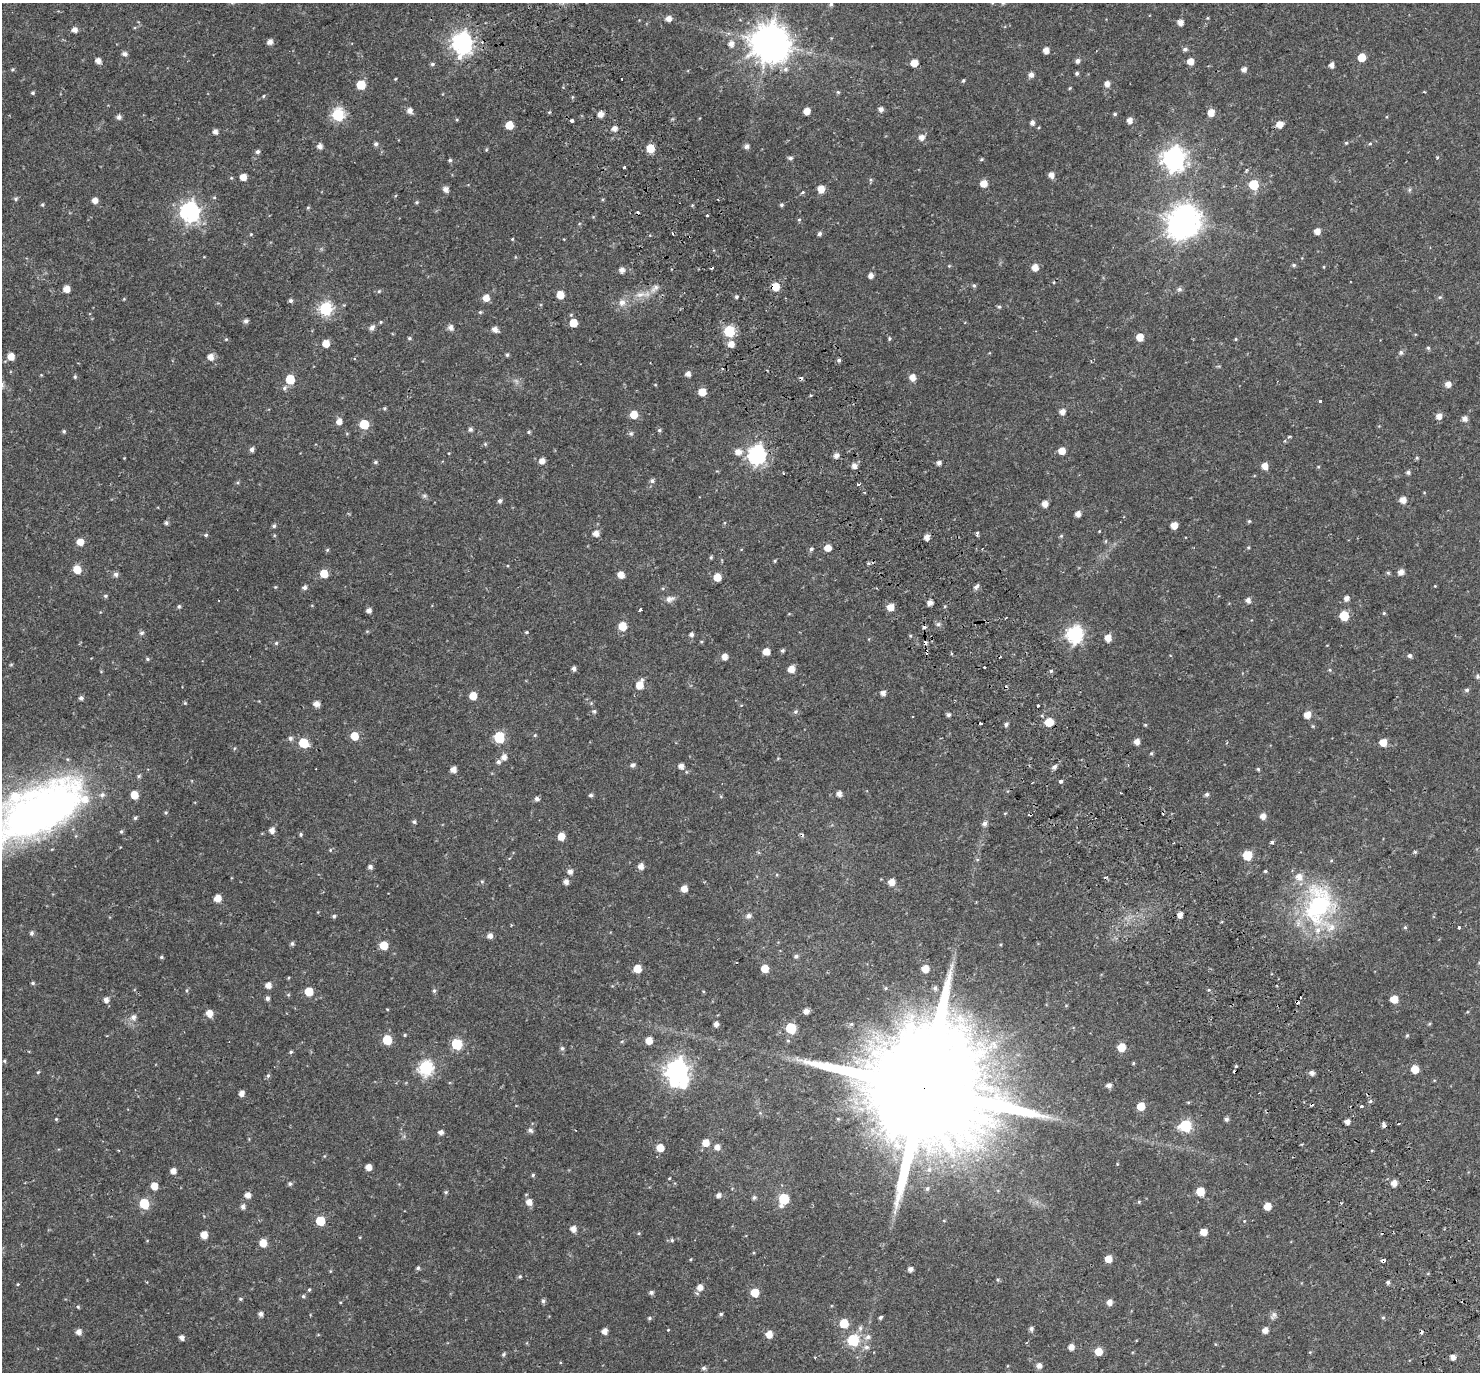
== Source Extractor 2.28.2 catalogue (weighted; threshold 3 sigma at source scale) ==
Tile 6 of 4 x 4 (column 2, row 2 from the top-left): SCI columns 1546-3023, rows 2960-4329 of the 6051 x 5978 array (HDU 1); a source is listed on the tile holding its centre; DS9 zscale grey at full resolution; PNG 1482 x 1374 px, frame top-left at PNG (2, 3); no overlay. Shown black and unused: <1% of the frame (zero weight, under 2 of 3 exposures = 5% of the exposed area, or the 3 px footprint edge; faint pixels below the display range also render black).
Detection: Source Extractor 2.28.2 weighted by HDU 2 'WHT'; one run over the whole footprint, this tile lists its part. Background 0.0628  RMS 0.0047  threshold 0.0209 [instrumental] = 3 sigma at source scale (4.5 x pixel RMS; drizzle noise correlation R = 1.50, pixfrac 1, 0.0396/0.0396 arcsec/px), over >= 5 px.
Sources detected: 458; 4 inside a brighter object's white glare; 21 cosmic-ray / hot-pixel residue — not listed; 5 inside a brighter listed object's ellipse — not listed separately; the other 428 listed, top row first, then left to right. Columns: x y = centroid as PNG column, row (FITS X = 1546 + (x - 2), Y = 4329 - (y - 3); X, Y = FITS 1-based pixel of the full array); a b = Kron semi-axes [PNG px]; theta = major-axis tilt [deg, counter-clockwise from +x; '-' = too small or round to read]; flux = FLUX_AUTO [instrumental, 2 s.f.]
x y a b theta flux
831 4 5 4 - 0.84
669 18 6 5 - 2.9
1207 18 5 3 - 0.41
1181 22 5 5 - 2.6
74 30 5 5 - 2.2
270 42 6 5 - 2
769 43 11 9 60 940
462 44 8 7 - 230
731 44 6 6 - 2.6
1185 49 6 5 - 1.1
1046 50 5 5 - 3
125 54 5 5 - 1.6
1362 57 5 5 - 8.4
98 61 5 4 - 2.9
1078 61 5 5 - 1.6
1190 61 5 5 - 4.3
914 63 5 5 - 6.2
432 64 6 4 16 0.72
1331 65 5 4 - 2.2
12 69 5 4 - 0.5
786 69 8 7 - 1.5
1244 69 5 4 - 2.1
1077 73 5 4 - 0.81
1031 75 5 5 - 2.2
395 79 5 3 - 0.36
963 80 5 4 - 0.54
1107 83 6 5 - 2.6
361 85 6 6 - 14
1070 88 5 3 - 0.41
838 92 5 5 - 0.59
33 93 4 4 - 0.65
263 96 4 4 - 0.45
881 109 5 5 - 1.8
410 111 6 6 - 2.3
807 111 5 5 - 3.8
1211 113 6 5 - 4.6
600 114 5 5 - 3.5
1115 114 5 4 - 0.59
338 115 6 6 - 47
119 117 5 5 - 1.5
457 120 4 4 - 0.45
1130 120 5 5 - 2.8
572 121 3 3 - 4.8
1032 122 5 4 - 1.7
1279 124 6 5 - 4
509 125 5 5 - 7.3
614 128 5 5 - 2.7
215 132 5 5 - 2
922 137 6 5 - 2.6
1346 143 5 4 - 0.5
376 144 5 4 - 1.1
1370 144 5 3 - 0.49
320 146 5 5 - 2.2
747 146 6 5 - 1.5
650 148 6 5 - 9.6
486 150 5 3 - 0.43
258 152 5 5 - 1.1
790 158 6 4 -6 1
1437 158 4 3 - 0.44
981 159 5 4 - 0.53
1174 159 9 8 - 280
450 160 5 5 - 0.7
624 167 3 3 - 0.89
1051 175 6 5 - 2.7
243 177 5 5 - 4.3
231 178 5 4 - 0.44
984 183 6 5 - 5
1254 185 6 6 - 21
446 189 5 5 - 2.5
821 189 5 5 - 5.5
1410 190 7 3 71 0.62
16 199 6 5 - 0.78
95 200 5 5 - 3
718 200 3 2 - 0.37
416 202 5 4 - 0.58
42 205 5 4 - 0.61
692 205 5 3 - 0.4
781 205 5 4 - 0.72
308 208 5 4 - 0.47
189 212 8 7 - 180
707 215 3 3 - 0.88
799 220 5 4 - 0.49
1185 220 10 9 - 680
1317 231 5 5 - 3.3
820 233 5 5 - 0.99
251 234 5 3 - 0.37
512 239 4 3 - 0.38
564 239 3 2 - 0.33
1294 265 5 4 - 0.72
949 266 5 3 - 0.38
1035 267 5 5 - 4.3
1324 267 4 3 - 0.36
622 270 5 5 - 2.2
871 275 5 5 - 2.3
974 285 6 4 -62 0.72
775 286 6 5 - 7.4
656 287 7 6 - 1.2
66 289 5 5 - 4.4
1179 289 7 6 - 1
379 291 5 5 - 0.6
560 295 5 5 - 6.8
640 295 18 7 8 4.4
736 297 4 4 - 0.68
1440 297 5 5 - 0.66
486 298 5 5 - 4.4
291 301 5 5 - 1
622 302 9 9 - 2.7
999 307 5 4 - 0.66
325 309 6 6 - 58
480 312 5 4 - 0.51
246 321 5 5 - 1.3
381 322 4 4 - 0.44
573 323 5 5 - 7.6
450 327 6 5 - 2.1
372 328 6 5 - 1.8
495 329 6 5 - 2.4
729 331 6 6 - 31
1140 337 5 5 - 6.5
409 338 5 4 - 0.61
226 339 5 4 - 0.44
889 339 5 4 - 0.59
1236 339 4 4 - 0.46
326 343 6 5 - 5.1
731 344 6 6 - 3.5
1428 348 5 4 - 0.59
1401 352 6 6 - 1
507 355 5 4 - 0.69
11 356 5 5 - 5.3
210 357 6 6 - 3.4
839 360 5 4 - 0.88
688 374 5 4 - 2.2
75 377 5 4 - 0.59
912 377 5 5 - 3.9
290 379 6 5 - 14
1448 384 5 5 - 3
284 388 7 6 - 1
702 392 5 5 - 6.4
1320 401 3 3 - 2.3
384 408 5 3 - 0.49
1062 412 5 5 - 2.8
634 415 5 5 - 7.7
1439 416 6 5 - 3
1465 419 5 5 - 2.2
339 421 6 5 - 2.9
364 424 6 6 - 14
470 429 5 5 - 1
659 430 5 4 - 0.7
64 431 4 4 - 0.68
529 432 5 4 - 0.58
631 433 6 6 - 0.91
1289 437 5 4 - 0.61
485 444 5 5 - 0.59
252 449 5 5 - 1.6
1062 451 5 5 - 4.7
738 452 7 6 - 3.3
756 455 8 7 - 150
836 455 5 5 - 2.3
124 458 3 3 - 0.26
1417 458 5 4 - 0.55
542 461 5 5 - 2.9
375 462 6 4 3 0.69
939 463 4 4 - 1.5
854 466 5 5 - 2.4
1265 466 5 5 - 4.2
1318 467 4 4 - 0.41
1408 472 5 5 - 1
783 473 3 2 - 0.83
652 481 6 6 - 1.2
238 483 5 3 - 0.48
858 485 3 3 - 4.8
424 496 7 5 -20 0.88
1403 500 6 5 - 3.5
500 501 5 5 - 1.2
1045 504 5 5 - 3.5
1078 514 5 5 - 2.6
1249 521 5 5 - 0.55
166 523 5 5 - 0.81
1174 525 5 5 - 4.9
274 526 5 5 - 0.84
1099 531 4 3 - 0.3
596 533 5 5 - 2.9
977 533 4 4 - 0.76
206 535 5 4 - 0.58
1061 536 5 4 - 0.54
927 537 5 4 - 2.9
1106 541 5 3 - 0.41
80 542 5 5 - 4.9
1248 547 5 4 - 0.46
828 548 5 5 - 4.6
811 549 6 5 - 0.89
327 550 5 5 - 0.54
711 557 5 4 - 0.59
775 561 4 4 - 0.5
77 569 7 6 - 7.3
1401 572 6 5 - 3
1388 573 5 5 - 0.65
116 574 6 6 - 1.5
324 574 5 5 - 8.3
621 575 5 5 - 4
717 577 5 5 - 6
977 586 7 4 45 1.6
1435 586 3 3 - 0.29
275 587 5 3 - 0.37
305 587 5 5 - 1.4
105 596 6 4 -2 0.68
1347 598 5 5 - 2.1
669 599 12 7 17 2.2
1248 600 5 5 - 1.9
930 602 5 4 - 2.6
179 606 5 4 - 0.76
890 607 5 5 - 5.2
369 610 5 5 - 1.9
640 610 4 3 - 1.2
1384 613 5 4 - 0.5
1344 616 6 6 - 15
938 624 7 6 - 0.98
622 626 5 5 - 9.4
526 632 4 3 - 0.47
142 633 7 5 3 0.96
691 634 5 4 - 1.4
1075 634 8 7 - 110
1108 638 6 5 - 4.8
276 643 5 5 - 0.59
782 650 5 4 - 0.76
766 652 5 5 - 4.7
951 653 3 3 - 0.63
1410 656 5 4 - 1.1
724 657 5 5 - 3.5
147 659 5 4 - 0.62
984 667 3 2 - 0.61
574 668 5 4 - 1.3
791 669 6 5 - 4.7
1330 670 5 3 - 0.49
1051 671 5 4 - 0.54
1477 676 6 5 - 0.73
640 685 8 5 68 6.6
1467 690 5 5 - 0.96
883 693 5 5 - 1.9
473 696 5 5 - 6.7
81 698 5 5 - 1.2
185 703 5 3 - 0.42
316 704 6 5 - 2.7
1038 706 3 2 - 0.7
594 711 6 5 - 0.75
795 712 6 6 - 0.91
948 715 5 5 - 0.94
1307 715 5 5 - 4.7
913 716 2 2 - 0.32
1049 722 6 6 - 9.1
981 723 3 2 - 0.65
1006 724 5 4 - 1
1145 725 4 4 - 0.47
535 735 4 3 - 0.42
354 736 6 5 - 8.1
499 737 6 6 - 28
290 738 6 6 - 1.2
1137 742 5 5 - 2.8
1383 742 5 5 - 6.2
303 743 6 6 - 17
1151 753 5 4 - 0.53
504 757 6 5 - 2.6
498 762 6 5 - 1.1
633 765 6 5 - 1.2
681 766 5 5 - 2.4
1054 767 6 5 - 1.3
1258 769 4 4 - 0.58
453 770 5 5 - 2.9
139 776 6 5 - 0.69
1061 781 4 4 - 1.4
839 794 5 5 - 2.2
1207 794 5 4 - 0.92
134 795 6 5 - 6.8
591 795 5 4 - 0.92
537 799 5 5 - 1.4
43 810 98 42 27 250
166 812 5 4 - 0.58
1263 816 5 5 - 2.9
135 818 6 5 - 0.74
414 822 5 5 - 0.78
984 823 6 6 - 1.4
272 830 5 5 - 2.4
121 831 5 5 - 0.67
301 834 5 4 - 0.65
561 836 5 5 - 5.4
1272 842 4 3 - 2.4
330 850 5 4 - 0.48
1415 852 5 5 - 0.56
1247 855 6 6 - 16
641 866 5 5 - 3
370 867 5 5 - 1.4
1265 871 4 4 - 0.56
570 872 6 5 - 1.9
482 881 5 5 - 0.6
566 882 5 5 - 2.2
891 882 5 5 - 4.3
684 889 5 5 - 4.1
217 898 5 5 - 4.7
1318 905 55 39 82 55
1180 915 5 4 - 2.5
334 916 5 4 - 0.75
748 916 7 6 - 1.5
1405 927 5 4 - 0.53
1459 928 3 3 - 0.9
32 933 6 5 - 0.96
490 936 5 5 - 2.3
292 944 5 5 - 0.87
384 945 6 5 - 9.2
796 956 5 5 - 1
161 957 5 4 - 0.61
765 968 5 5 - 6.4
637 969 5 5 - 7.2
925 969 6 6 - 5.3
33 983 5 4 - 0.6
268 985 5 5 - 3.1
935 988 7 6 - 1.2
187 990 5 3 - 0.51
309 991 6 5 - 9.9
434 991 6 5 - 0.76
1300 997 3 3 - 0.94
267 998 5 5 - 1.2
1394 999 5 5 - 6
106 1000 6 5 - 2.2
387 1009 4 3 - 0.31
806 1011 5 5 - 2.2
209 1013 6 5 - 4.7
133 1017 7 7 - 1.9
716 1024 4 4 - 2.1
1429 1024 5 4 - 0.46
791 1028 6 6 - 28
405 1035 4 4 - 0.44
1407 1036 5 4 - 0.48
387 1040 6 6 - 15
649 1040 5 5 - 5
457 1044 6 6 - 28
1121 1047 5 5 - 8
562 1048 6 5 - 0.93
291 1052 5 4 - 0.6
4 1061 5 4 - 0.57
1133 1063 4 4 - 0.4
426 1068 7 7 - 78
1415 1069 5 5 - 7
677 1071 8 8 - 300
38 1072 5 4 - 0.47
1312 1073 5 5 - 1.9
268 1075 6 5 - 0.73
1109 1085 6 5 - 1.7
924 1088 50 26 31 22000
241 1093 5 4 - 2.4
1370 1101 6 5 - 0.77
1141 1106 6 5 - 7.5
1361 1106 4 3 - 0.7
56 1119 5 4 - 0.47
1226 1119 5 5 - 1
1347 1122 4 4 - 2.2
1185 1126 6 6 - 43
530 1130 7 6 - 1.1
441 1132 5 4 - 1.9
706 1143 6 6 - 4.6
717 1147 5 5 - 2.5
660 1148 6 5 - 6.2
368 1167 5 5 - 3.4
929 1170 6 5 - 0.68
173 1171 5 5 - 2.9
533 1175 4 4 - 0.57
669 1178 5 3 - 0.37
1394 1183 5 5 - 3.2
290 1184 5 5 - 0.85
154 1186 6 5 - 5.2
927 1189 5 4 - 0.62
1200 1191 6 5 - 10
446 1192 5 4 - 0.56
248 1195 5 5 - 2.8
718 1195 5 5 - 1.4
754 1197 5 5 - 1
784 1199 7 6 - 24
529 1202 6 6 - 3.4
1139 1202 5 4 - 0.4
144 1204 6 6 - 20
243 1206 6 5 - 1.4
1267 1206 5 5 - 5.9
320 1221 6 6 - 15
1244 1221 5 3 - 0.31
573 1229 6 5 - 2.7
1204 1232 5 5 - 5.1
204 1235 5 5 - 4.9
672 1240 5 4 - 0.61
263 1243 6 5 - 6.3
1108 1259 5 5 - 5
1383 1260 4 3 - 6.8
418 1268 5 4 - 0.83
910 1269 5 4 - 1.8
520 1276 5 4 - 0.62
998 1280 5 5 - 0.62
1388 1282 4 4 - 1.1
18 1284 4 4 - 0.4
700 1287 6 6 - 3.1
309 1290 4 3 - 0.56
651 1292 6 5 - 1.1
755 1293 6 5 - 9.1
303 1296 5 5 - 0.64
240 1299 5 4 - 0.56
543 1301 6 5 - 0.9
1109 1302 5 5 - 2.8
78 1307 5 4 - 0.55
261 1314 5 5 - 1.5
721 1314 5 4 - 0.66
1273 1316 12 7 63 1.5
880 1317 5 3 - 0.77
1383 1317 5 4 - 0.57
649 1318 5 5 - 0.71
844 1323 6 6 - 10
860 1328 7 6 - 1.3
1031 1329 5 5 - 1.3
668 1330 3 3 - 0.29
1265 1330 5 5 - 2.9
604 1331 5 4 - 2.7
78 1332 6 5 - 2.3
769 1334 6 5 - 4.6
181 1337 5 4 - 2.1
868 1337 10 7 23 2.1
853 1340 6 6 - 37
867 1347 7 7 - 1.6
1071 1347 5 5 - 2.7
1098 1351 5 5 - 6.6
504 1354 5 5 - 0.72
1452 1357 5 4 - 2.4
1039 1365 5 5 - 2.3
704 1368 6 5 - 1
Overlapping masked pixels (flux is a lower limit): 4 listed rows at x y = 775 286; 43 810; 924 1088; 1383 1260
Isophote crosses this tile's border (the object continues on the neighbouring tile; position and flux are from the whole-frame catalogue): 1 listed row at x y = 43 810